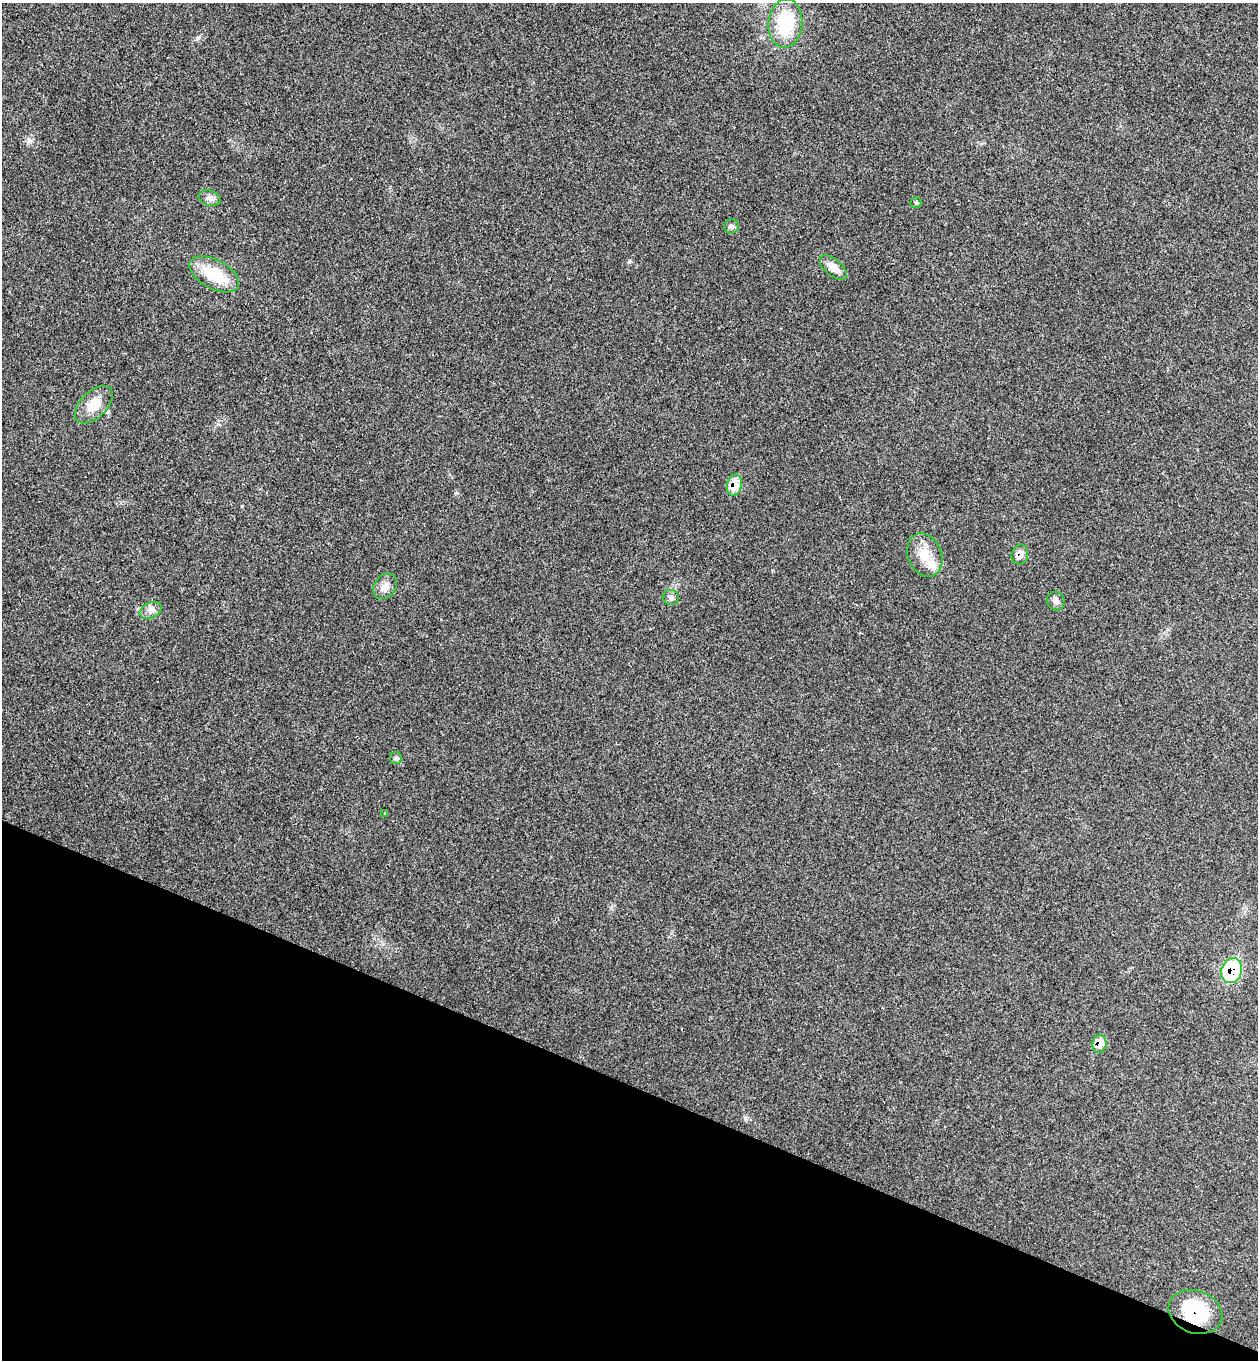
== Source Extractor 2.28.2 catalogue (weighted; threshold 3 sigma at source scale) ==
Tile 15 of 4 x 4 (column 3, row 4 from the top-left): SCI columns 2703-3958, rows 29-1386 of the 5534 x 5489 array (HDU 1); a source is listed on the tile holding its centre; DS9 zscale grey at full resolution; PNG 1260 x 1362 px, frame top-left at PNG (2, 3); each listed source drawn as its Kron ellipse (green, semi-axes under 4 px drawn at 4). Shown black and unused: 20% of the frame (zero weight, under 3 of 4 exposures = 6% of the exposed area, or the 3 px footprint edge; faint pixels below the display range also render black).
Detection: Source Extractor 2.28.2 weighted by HDU 2 'WHT'; one run over the whole footprint, this tile lists its part. Background 0.0414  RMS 0.0068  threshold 0.0308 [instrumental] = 3 sigma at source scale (4.5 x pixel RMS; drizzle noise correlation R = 1.50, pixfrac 1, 0.05/0.05 arcsec/px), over >= 5 px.
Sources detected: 19; all 19 listed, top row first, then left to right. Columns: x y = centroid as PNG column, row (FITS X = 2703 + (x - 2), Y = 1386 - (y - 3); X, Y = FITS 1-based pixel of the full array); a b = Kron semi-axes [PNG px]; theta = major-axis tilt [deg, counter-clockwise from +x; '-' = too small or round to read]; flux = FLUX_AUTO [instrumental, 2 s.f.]
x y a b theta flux
785 23 24 17 85 34
210 198 11 7 -17 3.1
916 203 5 5 - 1
731 226 7 7 - 1.9
833 267 16 8 -41 7.2
214 274 27 14 -28 24
94 405 23 13 44 14
734 485 11 7 79 11
1020 554 10 8 76 5.5
925 555 22 17 -67 14
385 586 14 10 53 5.5
671 598 8 7 - 2.1
1056 601 9 8 - 2.5
151 610 12 7 24 3.6
396 758 6 6 - 1.3
385 813 3 3 - 0.85
1232 971 13 10 69 57
1099 1044 9 7 81 6.4
1195 1312 27 21 -21 37
Overlapping masked pixels (flux is a lower limit): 5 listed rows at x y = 734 485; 1020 554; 1232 971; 1099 1044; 1195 1312
Unlisted compact peaks at least as high as the median listed source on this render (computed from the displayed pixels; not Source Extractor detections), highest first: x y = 629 262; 198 37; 30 141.